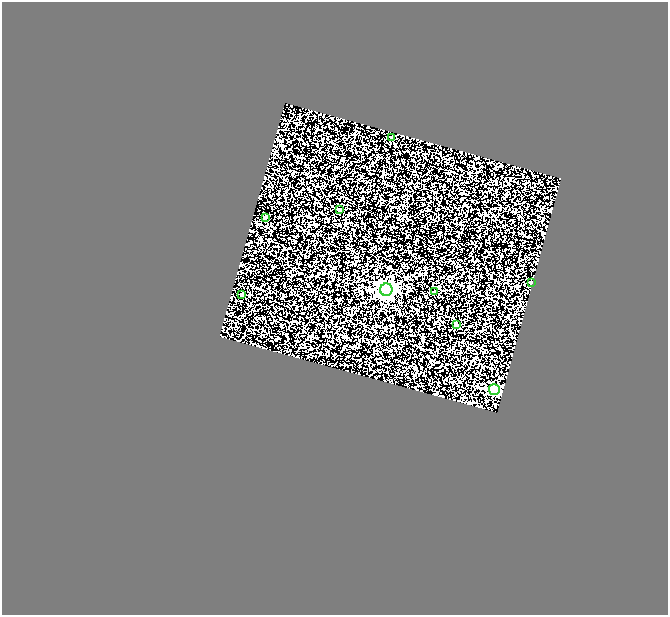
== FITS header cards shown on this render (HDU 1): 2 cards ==
NAXIS1  =                  666
NAXIS2  =                  613

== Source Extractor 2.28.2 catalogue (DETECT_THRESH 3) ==
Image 666 x 613 px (HDU 1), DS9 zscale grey, 1 PNG px = 1 image px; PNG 670 x 617 px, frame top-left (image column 1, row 613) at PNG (2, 2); each listed source drawn as its Kron ellipse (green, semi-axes under 4 px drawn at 4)
Background 0.588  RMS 1.2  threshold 3.46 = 3 sigma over >= 5 px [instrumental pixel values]
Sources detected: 9; all 9 listed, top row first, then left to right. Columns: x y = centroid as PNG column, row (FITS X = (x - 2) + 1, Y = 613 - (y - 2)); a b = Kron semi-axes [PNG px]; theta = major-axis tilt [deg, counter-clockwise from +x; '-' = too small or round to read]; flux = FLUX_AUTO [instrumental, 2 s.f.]
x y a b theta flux
392 138 4 3 - 140
339 210 3 3 - 98
266 217 4 2 - 51
531 282 3 2 - 60
386 290 6 6 - 37000
435 292 3 3 - 92
241 294 3 3 - 390
456 324 4 4 - 190
494 390 5 5 - 11000